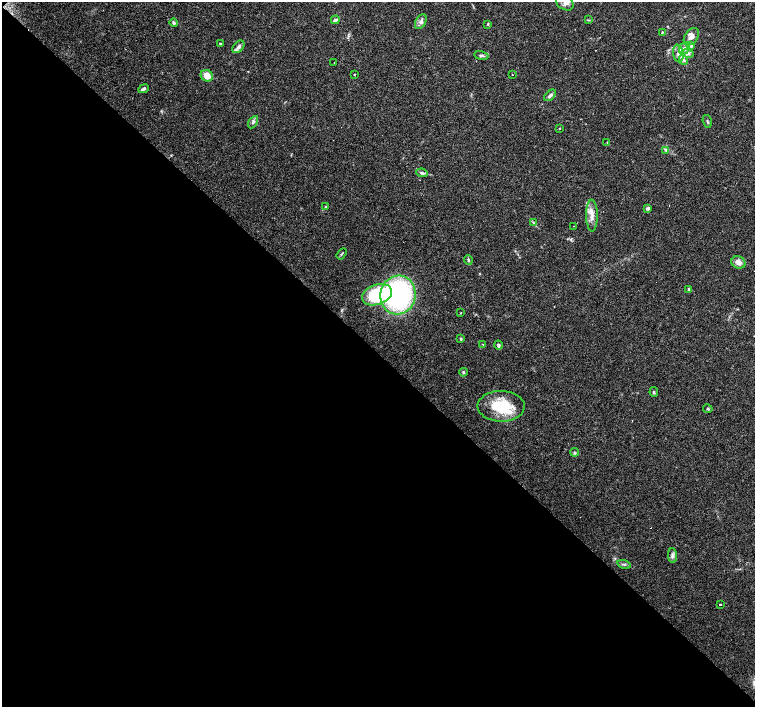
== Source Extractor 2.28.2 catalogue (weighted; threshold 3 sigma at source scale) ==
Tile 9 of 4 x 4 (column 1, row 3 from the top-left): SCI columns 1-1505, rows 1566-2975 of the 6022 x 6015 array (HDU 1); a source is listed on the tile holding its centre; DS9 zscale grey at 2 x 2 block average (1 PNG px = mean of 2 x 2 image px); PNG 757 x 709 px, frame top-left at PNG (2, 2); each listed source drawn as its Kron ellipse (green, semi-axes under 4 px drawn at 4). Shown black and unused: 50% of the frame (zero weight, under 3 of 4 exposures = <1% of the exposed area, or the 3 px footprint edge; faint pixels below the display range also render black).
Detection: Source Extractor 2.28.2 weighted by HDU 2 'WHT'; one run over the whole footprint, this tile lists its part. Background 0.0253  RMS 0.0033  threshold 0.0148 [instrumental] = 3 sigma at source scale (4.5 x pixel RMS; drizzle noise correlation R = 1.50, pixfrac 1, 0.0396/0.0396 arcsec/px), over >= 5 px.
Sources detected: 59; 6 cosmic-ray / hot-pixel residue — neither listed nor drawn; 2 inside a brighter listed object's ellipse — not listed separately; the other 51 listed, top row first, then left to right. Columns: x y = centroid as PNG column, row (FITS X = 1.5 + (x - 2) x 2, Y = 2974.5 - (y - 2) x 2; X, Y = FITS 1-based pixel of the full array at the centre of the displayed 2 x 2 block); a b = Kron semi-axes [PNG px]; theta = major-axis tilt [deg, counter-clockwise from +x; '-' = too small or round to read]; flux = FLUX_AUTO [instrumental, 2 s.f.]
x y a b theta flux
565 3 9 7 -33 4.5
335 20 4 3 - 2
588 20 4 2 - 0.57
421 22 8 5 61 2.7
173 23 4 3 - 1.4
488 24 3 3 - 0.63
662 32 4 2 - 0.63
691 37 10 6 55 4.9
221 43 2 2 - 2.6
691 46 4 3 - 0.97
238 47 7 4 49 2.7
684 48 6 5 - 2.4
678 53 9 5 -80 3.8
688 53 5 4 - 1.9
481 56 7 3 -10 1.5
683 60 5 3 - 1.7
334 63 2 2 - 0.35
512 74 2 2 - 0.31
355 75 2 2 - 0.59
207 76 6 5 - 7.5
143 89 5 3 - 1.8
550 95 7 3 43 2.4
253 122 7 4 58 1.7
707 122 7 2 -74 1
559 128 3 2 - 0.43
607 142 2 2 - 3.1
666 150 4 4 - 1.1
422 173 6 3 -9 1.7
326 207 3 3 - 0.58
648 208 4 3 - 1.9
592 216 16 6 -89 6.1
534 223 3 2 - 0.68
573 226 2 2 - 0.83
342 254 6 2 56 0.79
468 260 4 3 - 1.1
738 262 7 6 - 4.8
689 289 4 3 - 1.2
377 295 15 10 19 48
398 295 19 17 76 140
461 313 2 2 - 0.9
461 339 4 3 - 0.82
483 344 3 2 - 0.35
498 345 4 3 - 1.4
463 372 4 3 - 1
654 392 5 3 - 0.92
501 406 23 15 -1 31
708 409 5 2 - 0.78
575 452 4 3 - 1
672 556 7 4 -86 2.1
624 564 7 3 -14 1.3
720 604 2 2 - 4
Isophote crosses this tile's border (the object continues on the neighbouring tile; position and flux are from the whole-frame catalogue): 1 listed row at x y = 565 3